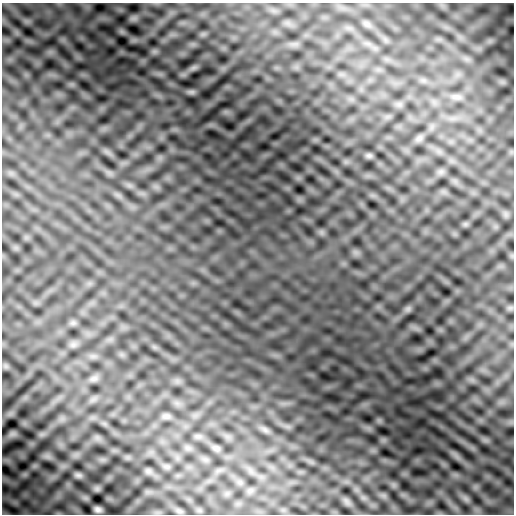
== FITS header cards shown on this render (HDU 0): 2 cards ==
NAXIS1  =                  512
NAXIS2  =                  512

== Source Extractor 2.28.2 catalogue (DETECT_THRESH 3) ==
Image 512 x 512 px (HDU 0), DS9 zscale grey, 1 PNG px = 1 image px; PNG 516 x 516 px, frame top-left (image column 1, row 512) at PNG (2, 3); no overlay
Background 9.86e-04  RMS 0.0033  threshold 0.00975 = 3 sigma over >= 5 px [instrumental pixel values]
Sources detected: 27; all 27 listed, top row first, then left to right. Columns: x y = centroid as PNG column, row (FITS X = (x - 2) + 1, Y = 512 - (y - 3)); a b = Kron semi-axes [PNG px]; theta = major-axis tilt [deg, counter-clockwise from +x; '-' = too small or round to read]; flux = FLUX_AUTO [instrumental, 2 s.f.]
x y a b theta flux
367 24 14 7 -34 0.98
191 92 10 6 2 0.51
456 97 16 8 -4 1.4
419 138 11 7 32 0.8
369 155 8 6 -1 0.53
441 172 8 5 0 0.65
129 185 8 4 -19 0.63
510 308 7 4 0 0.45
408 309 7 6 - 0.52
73 323 9 6 0 0.65
73 345 10 8 1 0.88
94 379 12 7 17 0.87
166 416 12 7 -2 0.75
265 430 15 7 -33 1
12 434 11 6 15 0.68
216 448 9 6 -20 0.8
167 467 8 5 0 0.53
148 471 7 7 - 0.57
78 475 8 5 -19 0.79
240 482 7 4 -19 0.59
97 489 9 7 15 0.58
250 491 8 5 0 0.64
383 495 7 4 -18 0.59
85 498 11 6 -15 0.62
466 499 10 7 -45 0.74
347 501 12 6 -49 0.74
98 509 8 5 -12 1.1